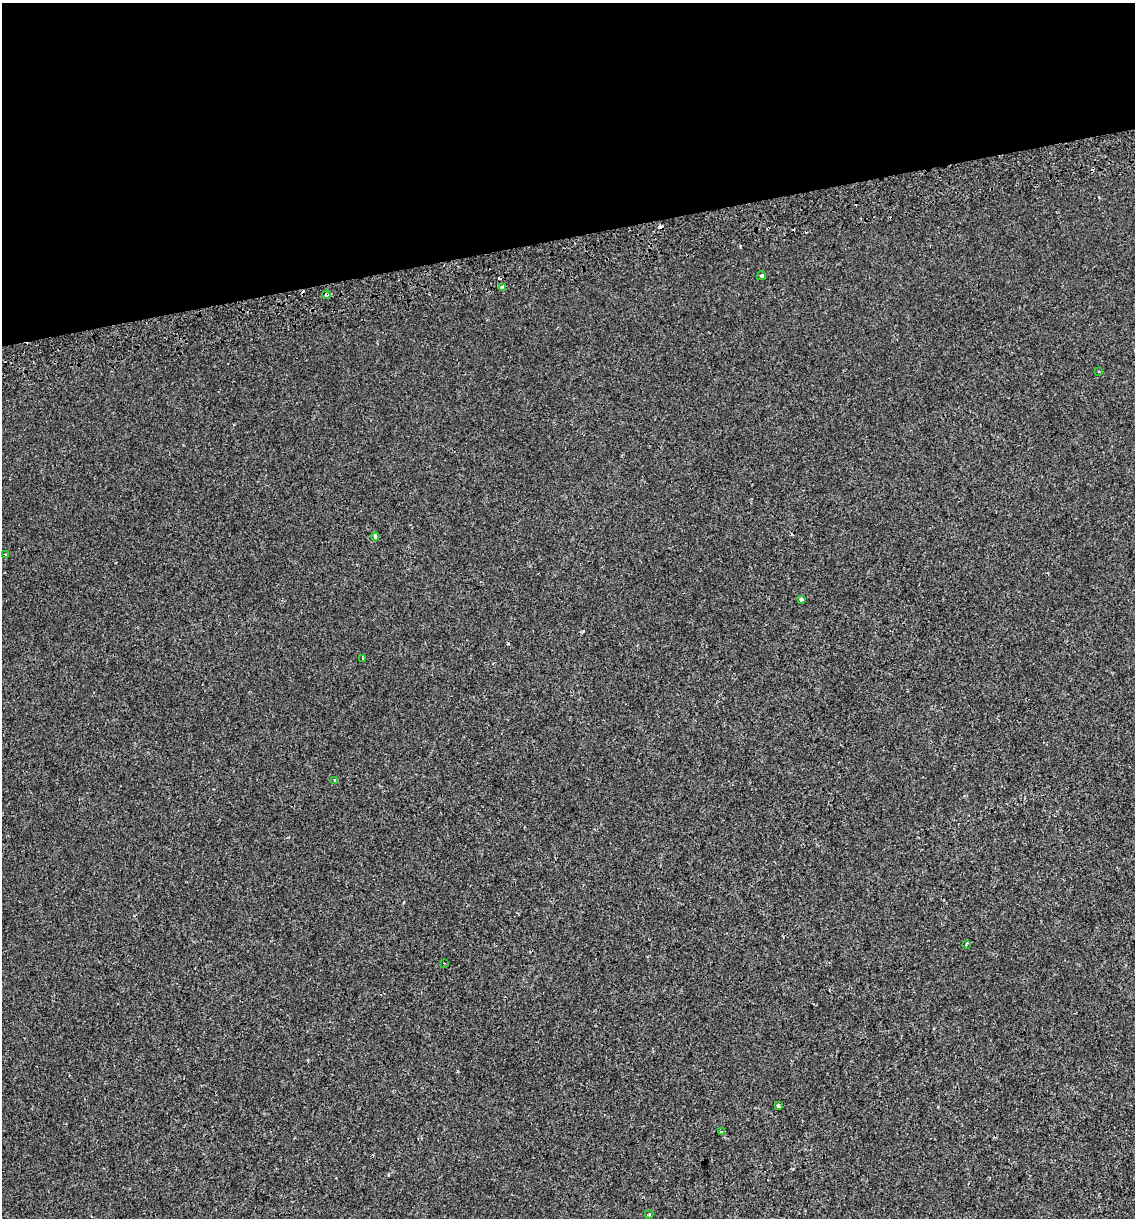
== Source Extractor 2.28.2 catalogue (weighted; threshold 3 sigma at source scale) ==
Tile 3 of 4 x 4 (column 3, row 1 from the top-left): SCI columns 2346-3478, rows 3691-4906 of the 4646 x 4948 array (HDU 1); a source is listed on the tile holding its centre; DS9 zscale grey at full resolution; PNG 1137 x 1220 px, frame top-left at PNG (2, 3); each listed source drawn as its Kron ellipse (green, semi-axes under 4 px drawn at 4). Shown black and unused: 19% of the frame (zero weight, under 2 of 3 exposures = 2% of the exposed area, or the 3 px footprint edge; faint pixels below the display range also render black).
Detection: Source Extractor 2.28.2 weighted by HDU 2 'WHT'; one run over the whole footprint, this tile lists its part. Background 6.02e-04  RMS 0.0036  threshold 0.0162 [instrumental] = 3 sigma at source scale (4.5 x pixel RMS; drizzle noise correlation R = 1.50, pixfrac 1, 0.0396/0.0396 arcsec/px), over >= 5 px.
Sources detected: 21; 7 cosmic-ray / hot-pixel residue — neither listed nor drawn; the other 14 listed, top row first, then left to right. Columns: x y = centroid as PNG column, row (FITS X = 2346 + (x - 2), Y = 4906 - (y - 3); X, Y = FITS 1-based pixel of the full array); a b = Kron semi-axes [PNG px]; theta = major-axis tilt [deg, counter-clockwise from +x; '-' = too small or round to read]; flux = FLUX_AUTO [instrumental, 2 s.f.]
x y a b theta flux
762 276 5 4 - 0.79
502 287 3 3 - 1.6
326 295 4 3 - 1.2
1098 371 3 2 - 0.46
375 536 4 3 - 1.7
6 555 3 3 - 0.43
801 599 4 3 - 0.74
362 659 3 3 - 2.9
335 780 3 3 - 0.48
966 944 4 3 - 0.43
444 963 3 2 - 0.27
779 1106 3 3 - 1.1
722 1132 3 3 - 0.84
649 1215 4 4 - 0.37